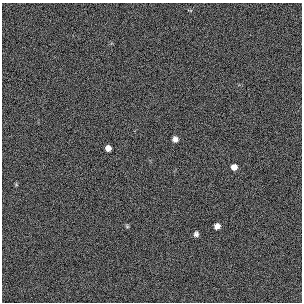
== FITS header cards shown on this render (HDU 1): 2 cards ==
NAXIS1  =                  300 / length of original image axis
NAXIS2  =                  300 / length of original image axis

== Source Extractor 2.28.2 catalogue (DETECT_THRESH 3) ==
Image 300 x 300 px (HDU 1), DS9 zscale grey, 1 PNG px = 1 image px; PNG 304 x 304 px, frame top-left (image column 1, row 300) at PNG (2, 3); no overlay
Background 383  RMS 66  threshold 198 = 3 sigma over >= 5 px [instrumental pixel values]
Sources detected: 6; all 6 listed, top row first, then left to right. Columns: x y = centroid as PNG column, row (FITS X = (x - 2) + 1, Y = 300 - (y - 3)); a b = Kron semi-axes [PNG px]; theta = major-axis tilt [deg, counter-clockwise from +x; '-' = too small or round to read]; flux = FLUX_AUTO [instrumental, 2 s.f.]
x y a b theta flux
175 139 5 5 - 19000
108 148 5 5 - 26000
234 167 6 6 - 27000
127 226 6 5 - 5700
217 226 5 5 - 25000
196 234 6 5 - 13000